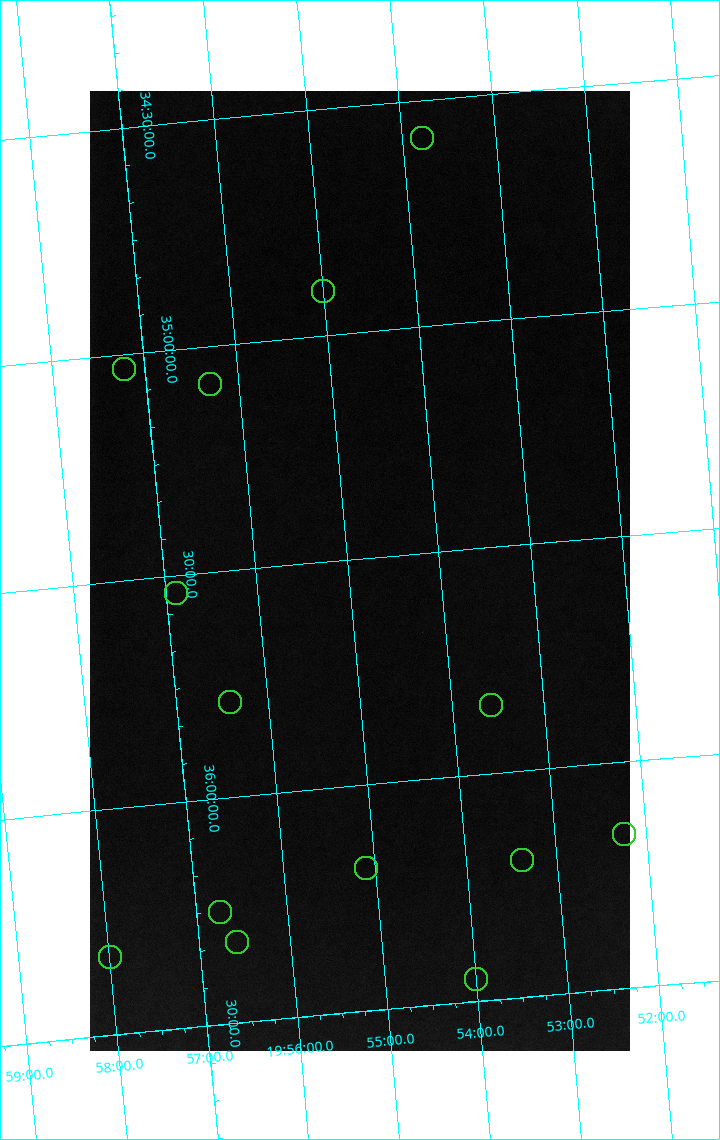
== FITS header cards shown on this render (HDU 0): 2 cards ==
NAXIS1  =                 1080 / length of data axis 1
NAXIS2  =                 1920 / length of data axis 2

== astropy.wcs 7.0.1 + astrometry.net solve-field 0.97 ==
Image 1080 x 1920 px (HDU 0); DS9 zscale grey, zoomed out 1/2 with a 90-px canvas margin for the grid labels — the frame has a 2x2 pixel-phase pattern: the four 2x2 pixel phases sit at different levels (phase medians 50857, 53070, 65535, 50897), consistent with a one-shot-colour (mosaic) sensor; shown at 1/2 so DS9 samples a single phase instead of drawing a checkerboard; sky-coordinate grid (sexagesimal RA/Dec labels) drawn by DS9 from the SOLVED WCS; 14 Tycho-2 reference stars matched to detected sources circled (green)
Header WCS: none
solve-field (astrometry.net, Tycho-2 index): SOLVED blind (the file carries no WCS)
Solved WCS: RA---TAN-SIP/DEC--TAN-SIP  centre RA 19:54:52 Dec +35:32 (298.72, +35.53 deg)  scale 3.99 arcsec/px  FOV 71.8' x 127.7'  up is -175 deg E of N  parity flipped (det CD > 0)
(file carries no celestial WCS; the grid is the blind solution)
Tycho-2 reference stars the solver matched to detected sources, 14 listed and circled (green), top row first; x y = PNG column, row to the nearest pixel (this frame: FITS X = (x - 90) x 2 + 1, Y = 1920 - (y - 91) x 2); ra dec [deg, ICRS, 3 dp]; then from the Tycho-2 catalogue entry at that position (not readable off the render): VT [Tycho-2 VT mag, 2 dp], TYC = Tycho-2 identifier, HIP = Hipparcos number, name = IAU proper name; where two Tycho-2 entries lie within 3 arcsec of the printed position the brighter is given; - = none
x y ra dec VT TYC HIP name
422 138 298.447 +34.584 7.00 2677-97-1 97907 -
322 291 298.751 +34.901 7.33 2677-1118-1 98004 -
124 369 299.306 +35.031 7.32 2678-740-1 98193 -
210 384 299.077 +35.083 4.01 2677-1816-1 98110 -
176 593 299.222 +35.537 8.24 2677-1230-1 98157 -
230 702 299.103 +35.790 7.67 2681-472-1 98116 -
491 706 298.394 +35.849 8.35 2681-1338-1 97891 -
624 834 298.062 +36.159 8.35 2681-80-1 - -
522 860 298.347 +36.198 7.88 2681-1346-1 97878 -
366 868 298.776 +36.184 8.45 2681-248-1 - -
220 912 299.184 +36.251 5.99 2681-3096-1 98143 -
236 942 299.147 +36.320 7.90 2681-1000-1 98126 -
110 958 299.497 +36.328 7.44 2682-2692-1 98262 -
476 980 298.500 +36.452 8.30 2681-967-1 - -